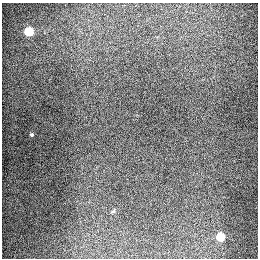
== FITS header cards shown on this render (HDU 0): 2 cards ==
NAXIS1  =                  256
NAXIS2  =                  256

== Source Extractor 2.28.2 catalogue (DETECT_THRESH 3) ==
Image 256 x 256 px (HDU 0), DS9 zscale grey, 1 PNG px = 1 image px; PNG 260 x 260 px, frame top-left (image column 1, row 256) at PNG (2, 3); no overlay
Background 1270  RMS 26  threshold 78.8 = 3 sigma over >= 5 px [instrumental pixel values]
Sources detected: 3; all 3 listed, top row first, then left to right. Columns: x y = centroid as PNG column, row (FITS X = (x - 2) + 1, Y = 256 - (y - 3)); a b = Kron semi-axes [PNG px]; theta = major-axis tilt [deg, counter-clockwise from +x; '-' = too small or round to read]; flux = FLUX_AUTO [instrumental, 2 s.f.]
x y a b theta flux
29 31 5 5 - 93000
31 135 4 4 - 2300
220 237 5 5 - 69000